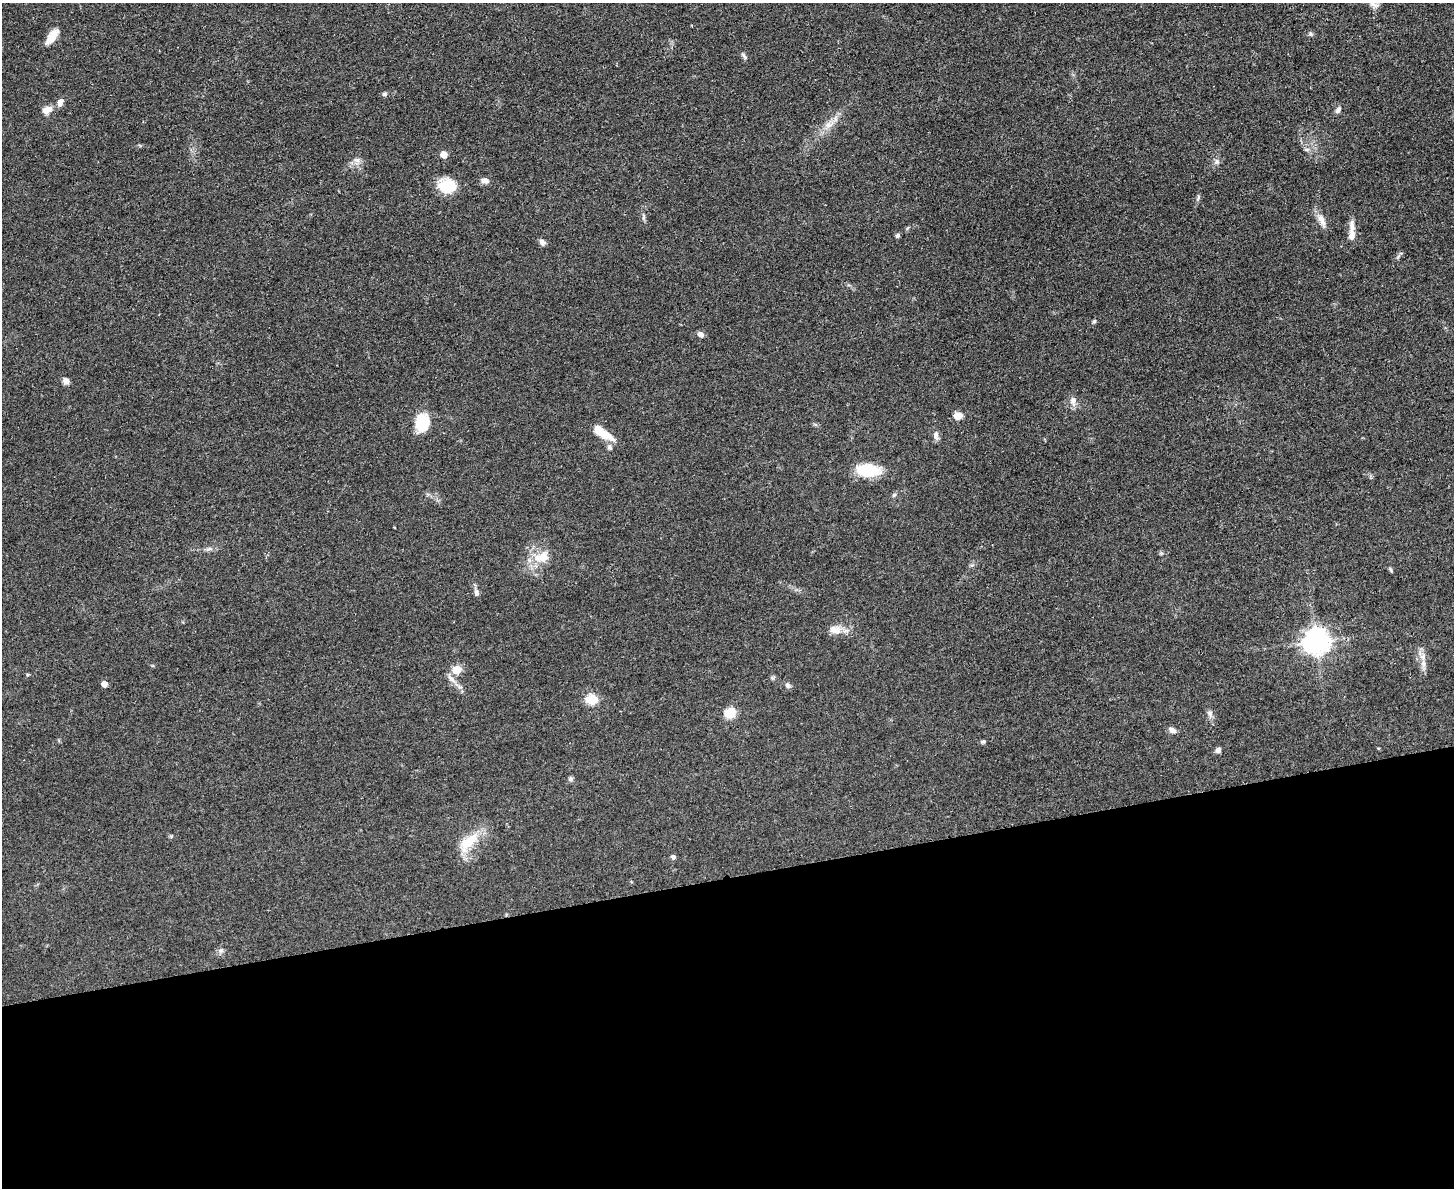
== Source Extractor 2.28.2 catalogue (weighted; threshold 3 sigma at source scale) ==
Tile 11 of 3 x 4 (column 2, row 4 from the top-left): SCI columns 1594-3045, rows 12-1197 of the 4749 x 4767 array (HDU 1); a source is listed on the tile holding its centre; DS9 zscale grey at full resolution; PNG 1456 x 1190 px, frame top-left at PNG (2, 3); no overlay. Shown black and unused: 26% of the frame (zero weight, under 3 of 4 exposures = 2% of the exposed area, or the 3 px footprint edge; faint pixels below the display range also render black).
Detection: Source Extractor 2.28.2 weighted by HDU 2 'WHT'; one run over the whole footprint, this tile lists its part. Background 0.0465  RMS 0.0051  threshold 0.0229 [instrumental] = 3 sigma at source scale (4.5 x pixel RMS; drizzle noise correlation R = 1.50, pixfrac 1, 0.05/0.05 arcsec/px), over >= 5 px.
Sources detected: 54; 1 inside a brighter listed object's ellipse — not listed separately; the other 53 listed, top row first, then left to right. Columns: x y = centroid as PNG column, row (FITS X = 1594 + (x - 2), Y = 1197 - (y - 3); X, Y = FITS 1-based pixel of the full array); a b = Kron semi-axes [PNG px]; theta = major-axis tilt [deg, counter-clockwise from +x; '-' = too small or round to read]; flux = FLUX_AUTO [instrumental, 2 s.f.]
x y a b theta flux
1373 4 15 7 -35 2.5
1310 34 6 5 - 0.87
52 37 18 8 54 7.3
744 56 11 4 -49 1.2
385 94 6 5 - 1.1
60 102 11 7 66 2.5
47 110 13 9 25 4.1
1338 110 11 5 52 1.5
828 125 9 7 1 2.6
1307 149 7 4 18 0.88
444 154 5 5 - 5.5
357 160 9 6 -12 1.9
1217 162 8 8 - 1.7
485 181 11 7 -13 2
447 186 20 16 -7 14
1198 197 9 3 68 0.92
644 218 8 4 81 0.96
1322 220 20 8 -68 4.2
1351 235 15 8 83 3.6
898 236 6 5 - 0.97
542 242 8 6 -65 2.1
1094 321 6 5 - 0.71
701 334 7 6 - 2.2
66 381 8 8 - 2.1
1073 401 13 8 -89 3
958 416 7 6 - 6.3
422 422 21 15 78 15
603 433 26 9 -34 10
936 435 13 7 -79 2.1
609 447 7 6 - 1.2
868 470 28 14 -4 17
894 495 6 5 - 0.9
209 549 8 4 1 1.3
542 557 23 14 18 9.9
1390 569 7 4 -60 0.74
476 593 10 6 -77 1.8
835 630 17 11 -8 5.4
1316 641 10 9 - 380
1423 664 12 6 -85 2.8
457 670 7 6 - 11
451 679 14 7 -42 2.9
104 684 5 5 - 3.8
788 685 8 7 - 1.4
592 699 6 6 - 27
730 712 10 7 32 13
1210 713 9 7 -69 1.9
1172 730 10 6 -34 2.2
983 742 5 5 - 0.9
1218 750 7 6 - 1.6
570 779 7 6 - 1
468 842 35 14 37 13
673 857 6 5 - 1.2
221 950 7 4 1 1.1
Isophote crosses this tile's border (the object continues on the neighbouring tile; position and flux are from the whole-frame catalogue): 1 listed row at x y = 1373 4